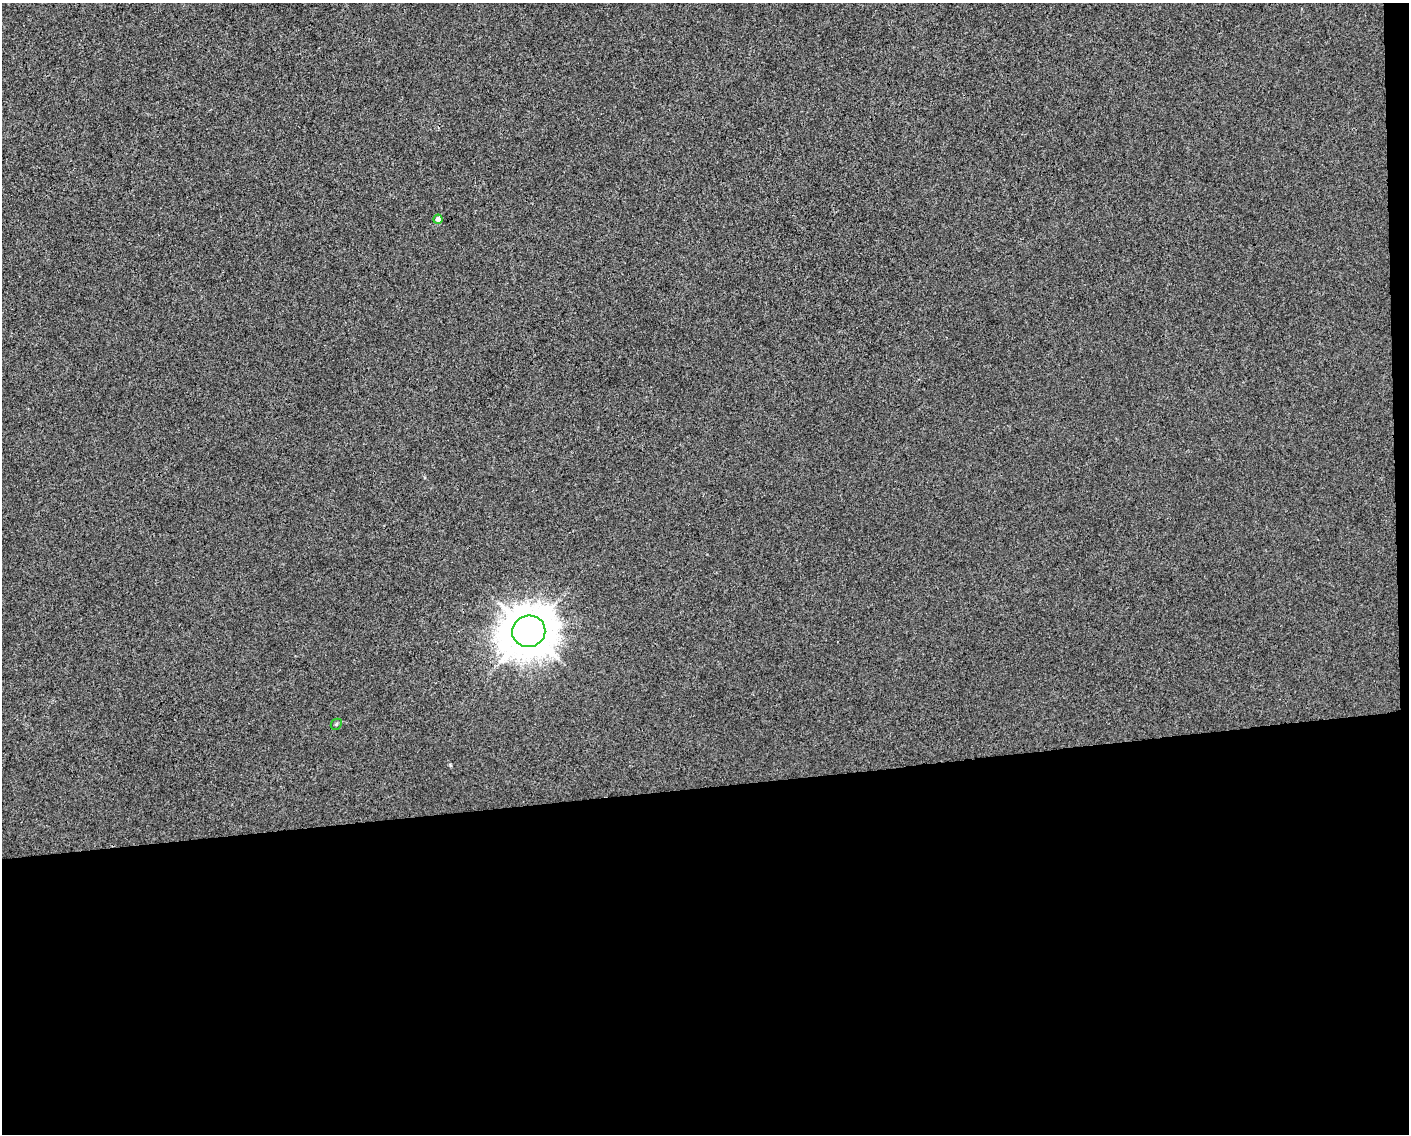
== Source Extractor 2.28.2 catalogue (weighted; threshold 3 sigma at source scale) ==
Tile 12 of 3 x 4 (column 3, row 4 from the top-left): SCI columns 2822-4228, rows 1-1132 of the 4275 x 4526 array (HDU 1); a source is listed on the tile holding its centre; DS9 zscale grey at full resolution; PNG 1411 x 1136 px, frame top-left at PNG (2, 3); each listed source drawn as its Kron ellipse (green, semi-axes under 4 px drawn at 4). Shown black and unused: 32% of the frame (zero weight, under 3 of 4 exposures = <1% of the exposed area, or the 3 px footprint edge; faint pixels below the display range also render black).
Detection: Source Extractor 2.28.2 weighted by HDU 2 'WHT'; one run over the whole footprint, this tile lists its part. Background 1.56e-04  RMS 0.0036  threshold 0.0161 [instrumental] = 3 sigma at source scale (4.5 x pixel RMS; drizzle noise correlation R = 1.50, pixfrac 1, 0.0396/0.0396 arcsec/px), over >= 5 px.
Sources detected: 3; all 3 listed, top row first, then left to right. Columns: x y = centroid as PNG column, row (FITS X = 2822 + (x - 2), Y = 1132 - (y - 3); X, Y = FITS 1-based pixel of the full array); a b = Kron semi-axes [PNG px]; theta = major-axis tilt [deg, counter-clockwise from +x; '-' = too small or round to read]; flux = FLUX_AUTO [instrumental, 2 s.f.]
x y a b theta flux
438 219 4 4 - 1.7
529 631 17 15 17 1100
336 724 6 5 - 0.48